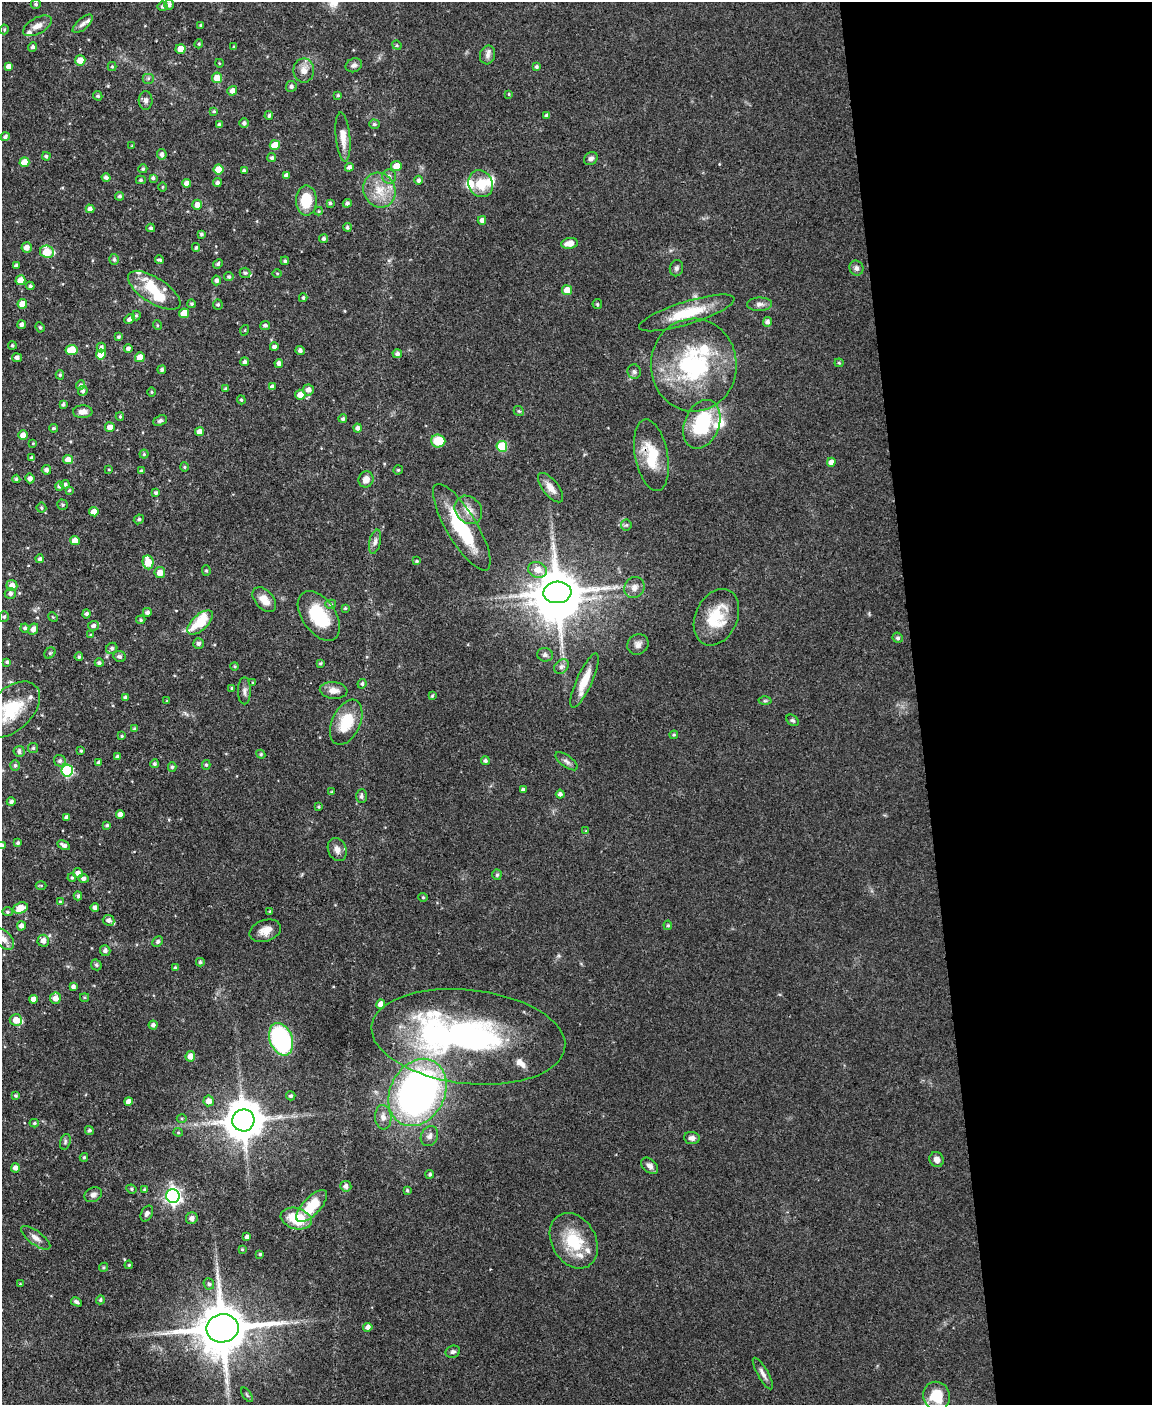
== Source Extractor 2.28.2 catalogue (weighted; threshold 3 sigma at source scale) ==
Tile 8 of 4 x 3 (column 4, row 2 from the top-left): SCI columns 3449-4598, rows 1639-3041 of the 4599 x 4572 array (HDU 1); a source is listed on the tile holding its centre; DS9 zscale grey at full resolution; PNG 1154 x 1407 px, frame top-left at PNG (2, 2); each listed source drawn as its Kron ellipse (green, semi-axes under 4 px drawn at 4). Shown black and unused: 20% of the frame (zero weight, under 3 of 4 exposures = <1% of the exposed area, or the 3 px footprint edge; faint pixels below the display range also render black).
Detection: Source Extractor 2.28.2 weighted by HDU 2 'WHT'; one run over the whole footprint, this tile lists its part. Background 0.142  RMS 0.0052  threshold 0.0234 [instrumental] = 3 sigma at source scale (4.5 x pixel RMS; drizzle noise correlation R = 1.50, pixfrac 1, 0.05/0.05 arcsec/px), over >= 5 px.
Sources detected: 356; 3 inside a brighter object's white glare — neither listed nor drawn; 18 inside a brighter listed object's ellipse — not listed separately; the other 335 listed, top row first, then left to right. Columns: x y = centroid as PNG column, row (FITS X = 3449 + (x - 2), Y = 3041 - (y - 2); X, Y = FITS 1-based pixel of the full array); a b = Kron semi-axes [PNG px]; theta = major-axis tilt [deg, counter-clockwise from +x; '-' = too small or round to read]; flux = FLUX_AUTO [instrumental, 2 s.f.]
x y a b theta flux
36 4 5 4 - 0.93
169 5 5 5 - 1.5
163 6 5 5 - 1.2
83 24 12 5 41 2.2
201 25 3 3 - 0.79
37 26 16 8 29 4.1
4 29 5 4 - 0.68
199 44 4 3 - 0.66
397 45 5 4 - 0.65
33 47 5 4 - 1.3
234 47 3 3 - 0.7
181 49 5 5 - 6.4
487 55 9 7 76 2.4
80 60 5 5 - 6.3
219 63 4 3 - 0.45
354 65 8 6 24 1.8
9 66 4 4 - 2.5
112 67 4 4 - 0.69
537 67 4 4 - 0.94
304 70 12 10 -90 4.1
148 78 6 5 - 1
217 78 5 5 - 6.7
291 86 5 5 - 1.2
232 91 5 4 - 3
509 94 4 3 - 0.51
338 95 3 3 - 0.74
98 96 5 4 - 0.95
145 100 9 7 -88 1.9
214 111 4 4 - 0.71
546 115 4 4 - 1.1
269 116 4 4 - 0.99
244 123 4 4 - 1.7
374 124 5 4 - 0.86
219 125 4 4 - 1.4
5 137 4 4 - 1.4
343 137 24 7 -85 5.7
275 145 5 5 - 10
132 146 4 3 - 0.43
162 154 5 4 - 1.8
46 156 4 4 - 0.83
272 158 4 4 - 1.1
591 159 7 6 - 1.7
24 162 5 5 - 7.3
396 166 5 5 - 6.1
349 167 4 4 - 1.5
143 169 4 4 - 0.82
218 169 5 5 - 8.8
244 171 4 3 - 1
286 175 4 4 - 1.9
106 177 4 4 - 1.4
389 177 7 7 - 1.9
153 178 4 4 - 1
141 180 5 4 - 0.76
418 180 4 4 - 1.4
187 183 4 4 - 3.1
217 183 4 4 - 1.3
481 184 14 12 -62 9.9
163 187 5 3 - 0.47
379 190 18 16 -66 11
120 196 4 4 - 1
306 200 15 10 -90 15
330 203 3 3 - 0.86
347 203 4 4 - 1.4
197 205 5 5 - 3.1
90 209 4 4 - 1.9
319 211 4 4 - 0.64
482 220 4 4 - 2
347 227 4 4 - 0.96
151 228 4 4 - 0.97
201 234 3 3 - 0.89
324 239 4 4 - 1.1
569 243 8 5 9 5.1
27 247 5 5 - 3
196 248 4 3 - 0.76
47 252 7 6 - 14
114 259 5 5 - 1.1
160 260 4 3 - 0.99
285 261 4 4 - 0.97
218 264 5 4 - 1.1
16 266 4 3 - 1.4
676 268 8 6 75 1.4
856 268 7 7 - 1.8
245 273 5 5 - 0.99
277 273 4 3 - 0.46
229 277 4 4 - 0.94
20 280 5 5 - 5.4
217 280 5 4 - 1.6
30 286 4 4 - 0.96
154 290 30 12 -32 14
567 290 5 5 - 6.3
303 298 4 3 - 0.84
22 304 5 4 - 6.3
192 304 4 4 - 0.9
218 304 5 5 - 0.85
597 304 5 4 - 0.6
760 304 12 6 2 2.2
184 313 5 5 - 8
687 313 50 11 17 19
136 315 5 4 - 0.8
130 319 6 4 37 1.7
767 322 5 4 - 1.7
22 325 4 4 - 1.7
157 325 5 3 - 0.52
265 325 5 4 - 1.1
40 327 5 4 - 0.79
245 330 5 3 - 0.46
118 337 4 4 - 0.87
12 345 4 4 - 0.79
274 347 4 4 - 1.3
101 348 5 4 - 1.4
128 348 4 4 - 1.3
72 350 6 5 - 14
300 350 4 4 - 1.4
101 354 5 5 - 8.1
397 354 5 4 - 1.5
140 357 5 5 - 5
17 358 5 4 - 1.8
245 362 4 4 - 1.4
279 363 4 4 - 2.1
839 363 4 4 - 0.61
694 365 46 43 -88 62
162 370 4 4 - 1.2
634 372 7 6 - 1.4
60 375 4 4 - 0.77
81 385 5 4 - 1.3
272 387 4 4 - 1.8
226 389 3 3 - 0.78
308 390 5 5 - 2.8
83 391 5 4 - 1.3
152 392 4 3 - 0.55
300 395 5 5 - 4.3
241 400 4 3 - 0.7
63 404 3 3 - 0.87
519 411 5 4 - 0.72
83 412 10 6 1 2.9
120 417 4 4 - 0.65
343 419 4 4 - 1.1
160 421 7 5 22 1.1
702 424 25 17 68 36
110 427 5 5 - 3.4
53 428 4 3 - 0.77
358 428 4 4 - 1.9
200 432 4 4 - 3.9
23 435 5 4 - 3.3
438 441 7 6 - 12
33 443 4 3 - 0.41
502 446 5 5 - 26
144 454 4 4 - 0.74
651 455 36 16 -79 17
32 458 4 3 - 1.2
68 460 5 4 - 4.3
831 462 4 4 - 3
184 467 4 4 - 0.62
109 469 4 3 - 0.42
46 470 5 4 - 1.8
398 470 4 4 - 0.71
141 471 4 3 - 0.72
30 478 5 4 - 2.2
16 479 4 4 - 0.7
366 479 8 7 - 3.7
65 484 4 4 - 1.1
59 486 4 4 - 1.2
551 488 17 7 -52 4.5
69 490 3 2 - 0.58
156 493 4 3 - 1
62 505 6 5 - 0.79
41 508 5 5 - 0.91
468 510 15 12 -50 5.8
94 512 4 4 - 4.4
139 519 5 4 - 0.96
626 525 5 5 - 0.87
462 527 49 15 -59 33
75 541 5 4 - 5.1
375 542 12 5 77 2.1
40 559 4 4 - 1.1
417 561 4 4 - 0.63
148 562 7 5 -82 12
537 570 9 7 -20 4.7
206 571 5 4 - 0.81
160 572 5 5 - 4.6
12 585 5 5 - 3.4
634 587 11 9 56 3.4
557 592 14 11 4 1900
10 593 5 5 - 1.7
264 600 14 9 -48 5.3
331 604 5 4 - 0.87
345 608 4 4 - 0.7
147 612 4 4 - 1.6
86 614 4 4 - 1.5
319 616 28 16 -55 23
4 617 5 4 - 0.9
53 617 5 4 - 0.53
716 617 30 21 65 19
141 620 5 4 - 0.71
200 622 16 7 42 18
93 626 5 5 - 1.4
25 628 4 4 - 1.1
33 629 6 4 62 2.9
91 635 4 4 - 0.68
898 638 5 4 - 0.95
198 643 5 5 - 1.4
638 644 11 10 - 2.8
112 648 6 5 - 1.2
50 653 6 5 - 0.85
545 655 8 6 -10 1.5
120 656 6 5 - 1.2
79 657 4 4 - 0.93
7 662 4 3 - 0.86
99 663 4 4 - 1.3
320 663 4 3 - 0.69
235 666 4 4 - 0.65
561 667 8 6 45 1.8
585 681 29 8 66 9.3
253 682 3 3 - 0.49
362 684 5 4 - 1
232 688 3 3 - 0.55
334 690 14 8 -5 4.1
244 691 13 6 90 2.1
432 696 4 3 - 0.62
125 697 4 3 - 1.2
167 701 4 3 - 0.52
765 701 6 4 1 0.78
11 709 34 21 44 23
793 720 7 5 -37 1
346 722 24 14 65 16
135 729 4 4 - 0.96
674 735 4 4 - 0.6
122 736 4 4 - 0.59
33 748 5 5 - 0.89
19 751 5 5 - 1.6
81 751 3 2 - 0.61
261 754 4 4 - 0.68
118 756 3 3 - 1.1
60 761 6 5 - 1.4
485 761 4 4 - 1.2
566 761 13 6 -36 2
99 762 4 3 - 1.3
154 764 4 4 - 0.92
15 765 5 4 - 0.9
206 765 5 4 - 0.69
172 767 4 4 - 0.9
67 770 6 6 - 51
523 790 4 3 - 1.2
332 792 4 3 - 0.71
560 794 4 4 - 1.6
361 796 7 5 88 1.2
11 802 4 4 - 1.5
318 807 3 3 - 0.62
120 814 4 4 - 3
67 817 4 3 - 1.6
107 825 4 3 - 0.65
586 831 3 3 - 0.43
18 843 4 3 - 0.83
2 845 4 4 - 1.1
64 845 6 3 -27 1.7
337 849 12 9 -67 3.4
78 873 5 5 - 2.5
497 875 5 4 - 0.92
72 878 4 3 - 0.68
84 879 5 4 - 1.7
41 885 5 3 - 0.5
78 896 4 3 - 1
423 897 4 4 - 0.68
60 902 3 3 - 0.49
95 907 4 4 - 1.8
20 908 7 5 18 7.5
270 911 3 3 - 0.6
7 912 5 4 - 0.79
109 920 6 5 - 1.8
668 925 5 4 - 0.68
21 926 4 4 - 2.5
265 931 16 10 17 5
4 939 12 7 -47 2.8
43 941 6 5 - 3.3
158 941 6 4 47 1.2
105 951 5 5 - 1.7
200 962 4 4 - 0.87
96 965 6 5 - 0.79
175 968 4 3 - 0.74
73 987 4 4 - 1.6
84 997 4 3 - 0.63
55 998 5 5 - 4
33 999 4 4 - 2.7
381 1004 5 4 - 4.8
16 1020 6 5 - 5.7
153 1025 4 4 - 1.6
468 1037 97 47 -6 160
281 1039 17 11 -68 70
190 1056 5 5 - 3.9
418 1092 35 27 61 240
16 1096 4 4 - 0.77
291 1096 4 4 - 1.1
128 1101 4 4 - 2.7
209 1101 5 5 - 3.5
383 1117 12 8 -87 3.3
182 1119 5 3 - 0.56
243 1120 11 11 - 1500
34 1123 4 4 - 0.69
89 1130 5 4 - 0.95
178 1132 4 4 - 0.57
429 1136 10 8 63 2.5
692 1138 8 6 -6 2
65 1142 8 5 73 0.95
84 1157 4 3 - 0.82
937 1160 8 7 - 2.8
650 1166 10 6 -41 2.3
15 1168 4 4 - 2.4
430 1174 4 4 - 0.92
346 1186 5 5 - 2
131 1189 5 4 - 0.81
145 1190 4 3 - 1.1
407 1190 4 3 - 0.76
93 1195 9 7 28 2.1
173 1196 7 6 - 170
312 1206 20 9 47 17
147 1213 8 5 61 1.5
192 1218 6 5 - 2.1
296 1219 16 10 -17 18
247 1237 4 3 - 1.5
36 1238 17 6 -36 3.2
574 1241 29 22 -61 22
242 1249 4 3 - 0.67
260 1254 3 3 - 0.67
129 1265 4 3 - 0.56
103 1267 5 4 - 0.69
20 1284 3 3 - 0.45
209 1284 6 5 - 1.1
100 1300 5 4 - 0.91
76 1302 6 3 -29 1.3
368 1327 5 4 - 2.2
222 1328 16 14 10 2900
453 1352 7 6 - 1.3
763 1373 18 5 -60 2.5
247 1395 8 4 -55 0.82
937 1396 14 13 - 16
Overlapping masked pixels (flux is a lower limit): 2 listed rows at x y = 651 455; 557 592
Isophote crosses this tile's border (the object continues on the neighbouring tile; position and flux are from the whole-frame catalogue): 1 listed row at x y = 2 845